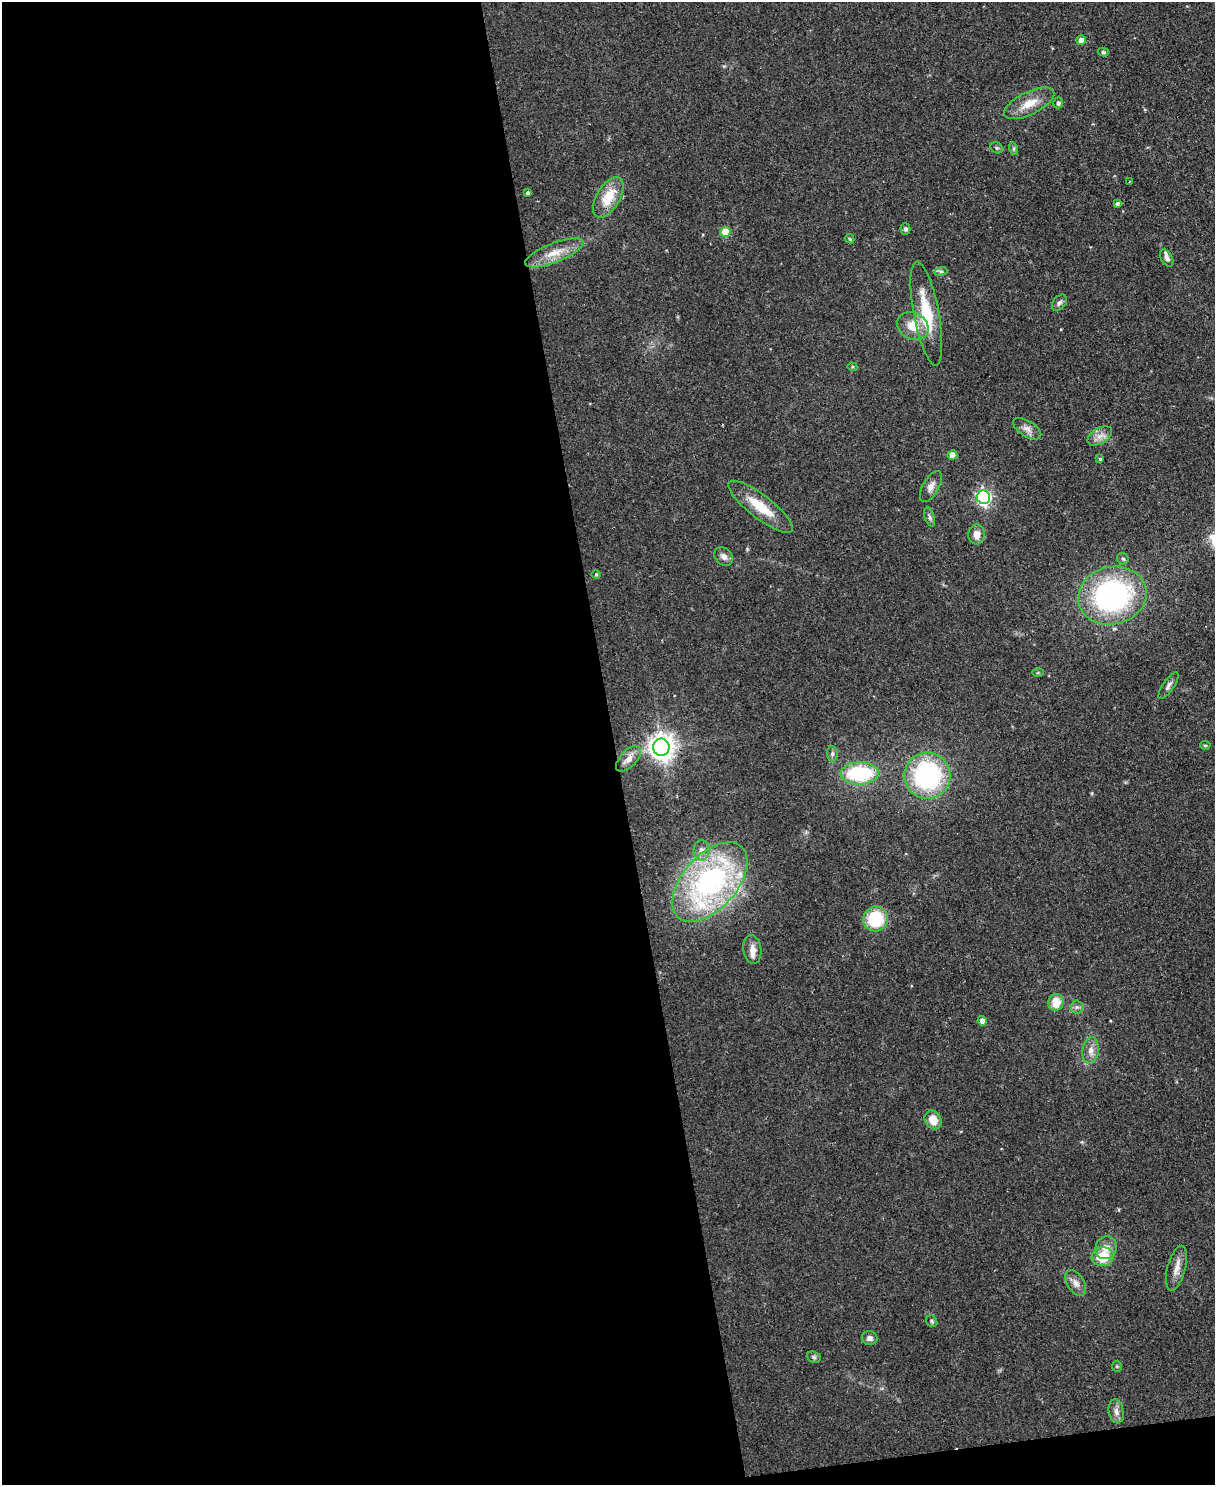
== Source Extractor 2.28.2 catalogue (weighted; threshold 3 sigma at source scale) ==
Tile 9 of 4 x 3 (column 1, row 3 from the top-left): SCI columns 4-1216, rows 138-1620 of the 4854 x 4838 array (HDU 1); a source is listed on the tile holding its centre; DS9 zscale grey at full resolution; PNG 1217 x 1487 px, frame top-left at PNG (2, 2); each listed source drawn as its Kron ellipse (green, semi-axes under 4 px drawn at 4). Shown black and unused: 51% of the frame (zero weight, under 2 of 3 exposures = <1% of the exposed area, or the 3 px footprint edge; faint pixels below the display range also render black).
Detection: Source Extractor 2.28.2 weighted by HDU 2 'WHT'; one run over the whole footprint, this tile lists its part. Background 0.123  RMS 0.0083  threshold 0.0374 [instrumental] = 3 sigma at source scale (4.5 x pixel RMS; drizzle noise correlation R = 1.50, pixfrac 1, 0.05/0.05 arcsec/px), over >= 5 px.
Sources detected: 61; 2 inside a brighter listed object's ellipse — not listed separately; the other 59 listed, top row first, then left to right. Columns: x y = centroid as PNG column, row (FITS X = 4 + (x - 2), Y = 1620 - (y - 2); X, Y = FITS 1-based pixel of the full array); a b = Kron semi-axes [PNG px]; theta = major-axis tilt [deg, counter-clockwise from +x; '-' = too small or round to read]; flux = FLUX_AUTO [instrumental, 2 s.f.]
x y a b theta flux
1081 40 4 4 - 6.7
1103 52 5 4 - 1.5
1029 103 27 11 26 15
1058 103 5 5 - 2.3
997 148 6 5 - 1.5
1014 149 6 4 -72 1.3
1130 181 3 2 - 0.58
528 193 4 4 - 2
608 197 22 11 59 22
1117 204 4 4 - 2.4
905 229 5 5 - 2
725 232 5 5 - 19
850 239 5 4 - 1.4
554 253 31 9 21 16
1167 258 9 5 -61 2.8
941 271 7 4 18 1.7
1059 303 9 6 50 2.5
926 313 53 12 -79 37
913 326 16 13 -29 15
852 367 5 4 - 1.1
1027 429 16 7 -32 5.5
1100 436 13 7 32 5.8
952 455 5 5 - 9.5
1100 459 4 4 - 1.1
931 486 17 8 60 5.9
983 497 7 6 - 210
761 507 39 11 -38 24
930 517 10 4 -72 2.1
977 534 10 8 88 7
724 556 10 8 -41 4
1123 559 6 5 - 1.8
596 574 4 4 - 0.94
1112 596 34 29 13 170
1038 673 6 4 1 1.1
1168 686 16 5 56 3.3
1205 745 5 4 - 1.2
661 747 8 8 - 870
832 754 7 5 -84 1.9
628 759 16 8 46 6.6
860 773 19 11 0 68
927 776 23 23 - 120
701 850 10 8 85 4.9
710 882 47 27 48 180
876 919 12 12 - 41
752 949 14 9 -82 7.1
1056 1002 8 7 - 14
1077 1007 6 6 - 2.2
982 1021 5 4 - 4.5
1091 1050 13 8 83 6.1
933 1120 10 8 -59 12
1106 1248 11 10 - 7.7
1103 1257 11 9 7 23
1176 1268 23 9 75 8.3
1076 1283 14 8 -57 5.7
932 1321 6 5 - 1.4
870 1338 8 7 - 3.6
814 1357 7 5 -22 1.7
1117 1366 5 5 - 1.2
1116 1411 12 7 -79 4.7